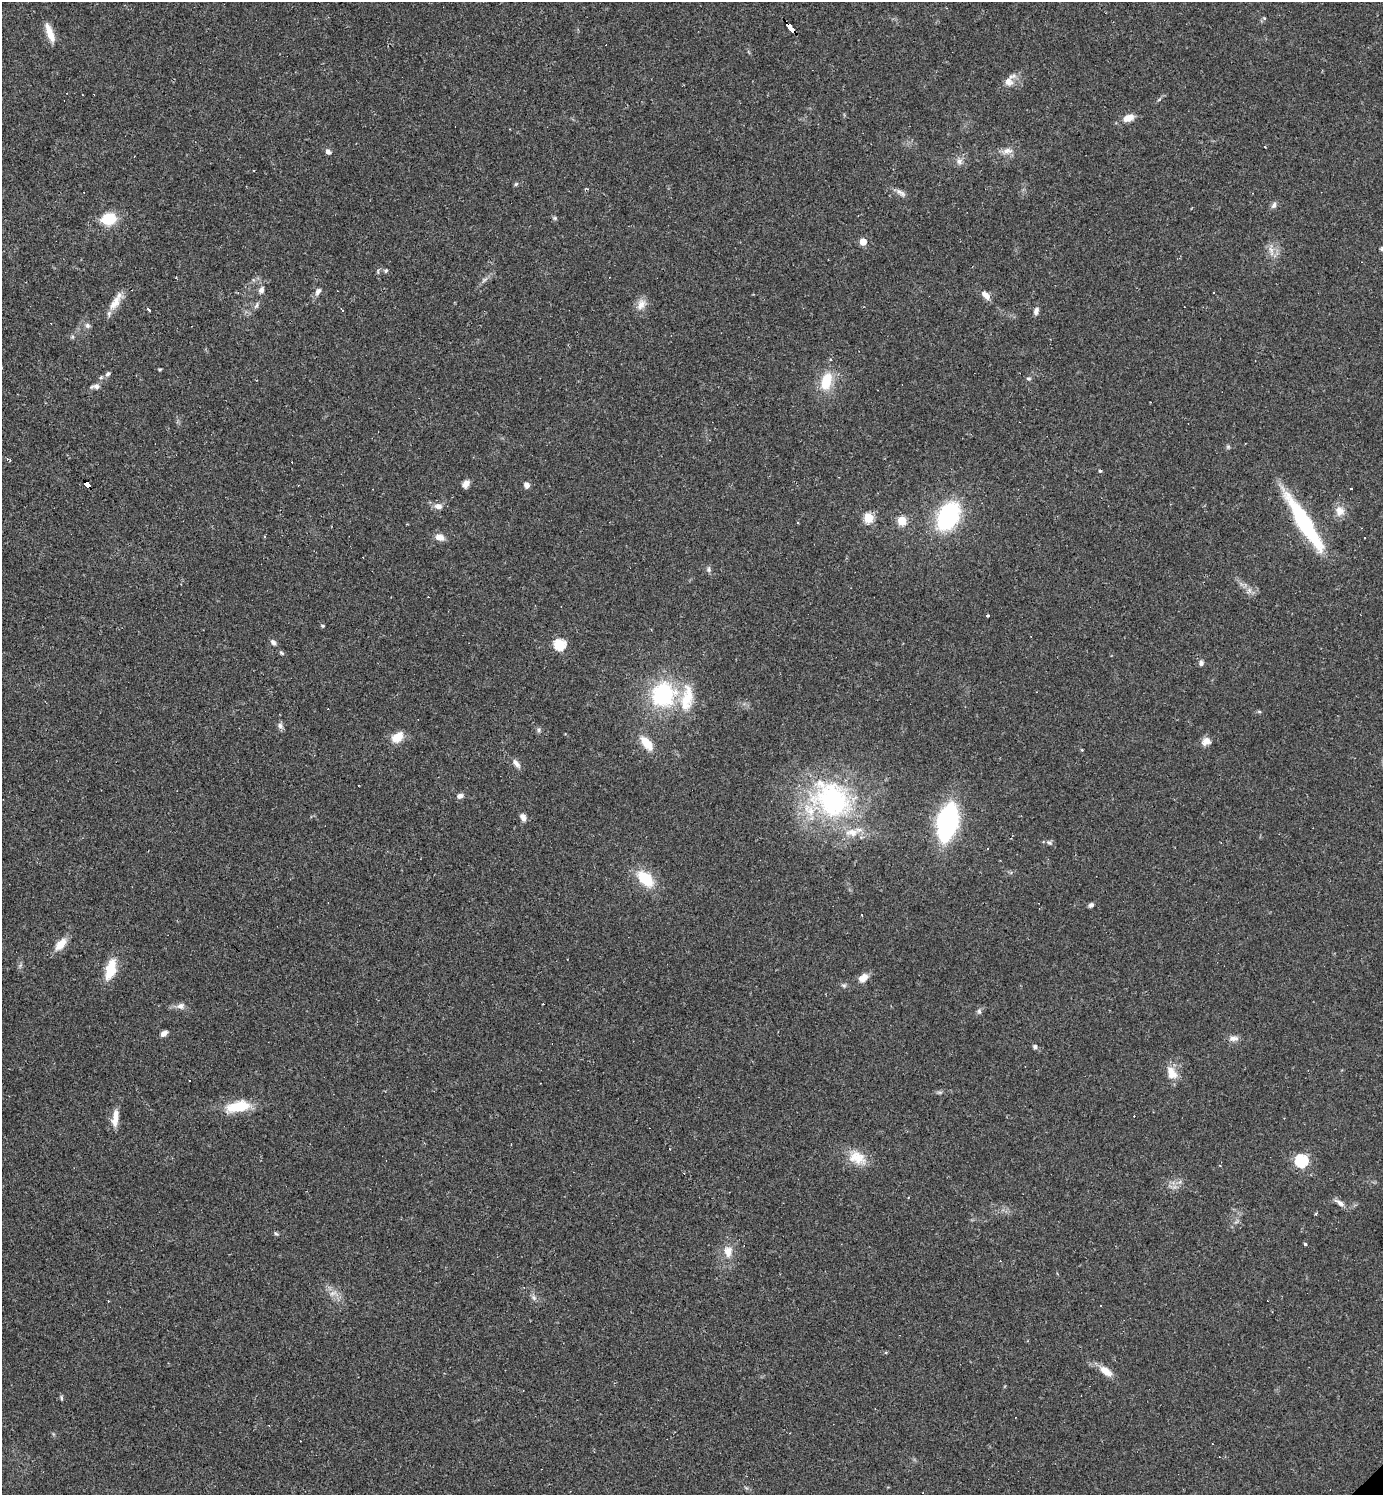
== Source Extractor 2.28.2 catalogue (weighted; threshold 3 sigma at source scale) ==
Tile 11 of 4 x 4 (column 3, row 3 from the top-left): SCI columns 3057-4437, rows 1494-2986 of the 5971 x 5973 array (HDU 1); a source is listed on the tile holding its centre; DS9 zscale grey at full resolution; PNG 1385 x 1497 px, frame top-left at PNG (2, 2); no overlay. Shown black and unused: <1% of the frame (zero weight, under 2 of 3 exposures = <1% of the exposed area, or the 3 px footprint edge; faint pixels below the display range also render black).
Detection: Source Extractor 2.28.2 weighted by HDU 2 'WHT'; one run over the whole footprint, this tile lists its part. Background 0.0626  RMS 0.0058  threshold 0.0261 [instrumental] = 3 sigma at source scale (4.5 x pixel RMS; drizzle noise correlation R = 1.50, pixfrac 1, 0.05/0.05 arcsec/px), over >= 5 px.
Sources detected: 118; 1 inside a brighter object's white glare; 12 cosmic-ray / hot-pixel residue — not listed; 4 inside a brighter listed object's ellipse — not listed separately; the other 101 listed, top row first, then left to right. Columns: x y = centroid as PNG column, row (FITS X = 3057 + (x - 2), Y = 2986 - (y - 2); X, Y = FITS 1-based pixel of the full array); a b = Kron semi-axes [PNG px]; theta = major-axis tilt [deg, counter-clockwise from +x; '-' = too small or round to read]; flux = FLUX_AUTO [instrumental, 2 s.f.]
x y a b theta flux
1264 18 5 3 - 0.66
790 28 11 4 -50 110
50 33 23 7 -70 7.9
1008 82 12 10 -43 4.2
1128 118 12 8 20 6.1
1008 151 12 8 7 4.1
328 152 7 6 - 1.9
134 156 3 2 - 0.36
959 161 9 9 - 2.9
516 184 7 4 45 0.83
901 193 17 6 -32 2.7
1274 205 8 6 79 1.9
555 218 6 5 - 0.89
109 219 14 11 11 18
863 242 5 5 - 11
1382 249 6 6 - 1.4
1271 251 16 6 -76 3.6
386 271 5 5 - 1
484 280 10 4 30 1.6
261 290 9 7 57 2.3
318 291 10 7 61 2.3
986 295 14 7 -45 3.9
116 301 28 9 60 7.6
641 304 16 10 65 5.2
256 305 10 4 66 1.4
148 309 4 3 - 4.8
1036 311 11 6 73 2.2
87 325 8 7 - 1.7
160 369 6 3 1 0.65
108 374 7 6 - 1.4
101 377 6 5 - 1.1
1028 378 7 4 -6 0.93
826 381 24 13 73 16
95 386 14 6 2 2.6
710 440 4 3 - 0.46
7 459 4 3 - 1.2
1100 471 4 4 - 0.89
87 484 7 4 -55 130
466 484 9 6 64 3.5
526 485 6 6 - 3
438 506 12 9 -4 3.3
1340 511 14 13 - 5.5
948 516 26 18 61 64
869 518 5 5 - 37
902 521 5 5 - 31
798 523 3 2 - 0.44
1304 523 68 13 -58 62
264 537 3 2 - 1
440 537 10 8 -18 4.7
1364 538 3 3 - 2
709 570 7 6 - 1.5
1249 590 7 5 -47 2
988 615 3 3 - 0.69
323 626 5 4 - 0.71
273 642 8 6 -46 2.1
559 644 6 5 - 58
282 653 7 4 -28 0.97
1201 663 7 6 - 1.7
663 695 28 27 - 55
1259 712 6 4 -1 0.77
280 726 9 7 -62 2
539 730 7 4 -90 1
397 737 14 10 35 9
1206 741 12 10 28 3.8
646 743 20 9 -52 10
1082 750 4 3 - 0.51
516 763 13 6 -50 2.9
460 796 8 6 19 2.3
832 800 58 47 -31 100
523 817 9 6 -66 2.9
947 822 23 11 78 150
1049 843 8 5 -35 1.4
645 879 15 9 -45 24
1091 905 6 5 - 1.4
61 944 17 9 49 7.2
111 969 23 11 75 15
863 978 12 8 36 5.3
844 985 8 4 -8 1.2
181 1006 10 8 1 3
979 1011 7 5 -69 1.3
164 1033 8 5 37 2.8
1234 1038 14 7 5 3.1
1035 1046 6 5 - 1.5
1172 1073 18 12 -63 7.8
189 1080 3 2 - 0.63
940 1092 8 4 0 1.1
239 1106 28 11 11 20
115 1118 24 8 82 6.4
857 1158 25 16 -27 12
1301 1161 6 6 - 88
1340 1203 16 6 -33 3.1
1316 1214 3 3 - 0.74
276 1234 6 4 -19 0.83
1305 1244 4 3 - 0.9
728 1252 15 10 -89 6.4
333 1293 12 6 18 2.7
533 1297 8 5 -59 1.5
1101 1306 2 2 - 0.49
886 1352 5 3 - 0.65
1106 1371 19 9 -38 6.8
61 1398 7 4 -81 0.84
Overlapping masked pixels (flux is a lower limit): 2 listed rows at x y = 790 28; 87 484
Isophote crosses this tile's border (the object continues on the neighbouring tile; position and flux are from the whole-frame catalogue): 1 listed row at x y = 1382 249